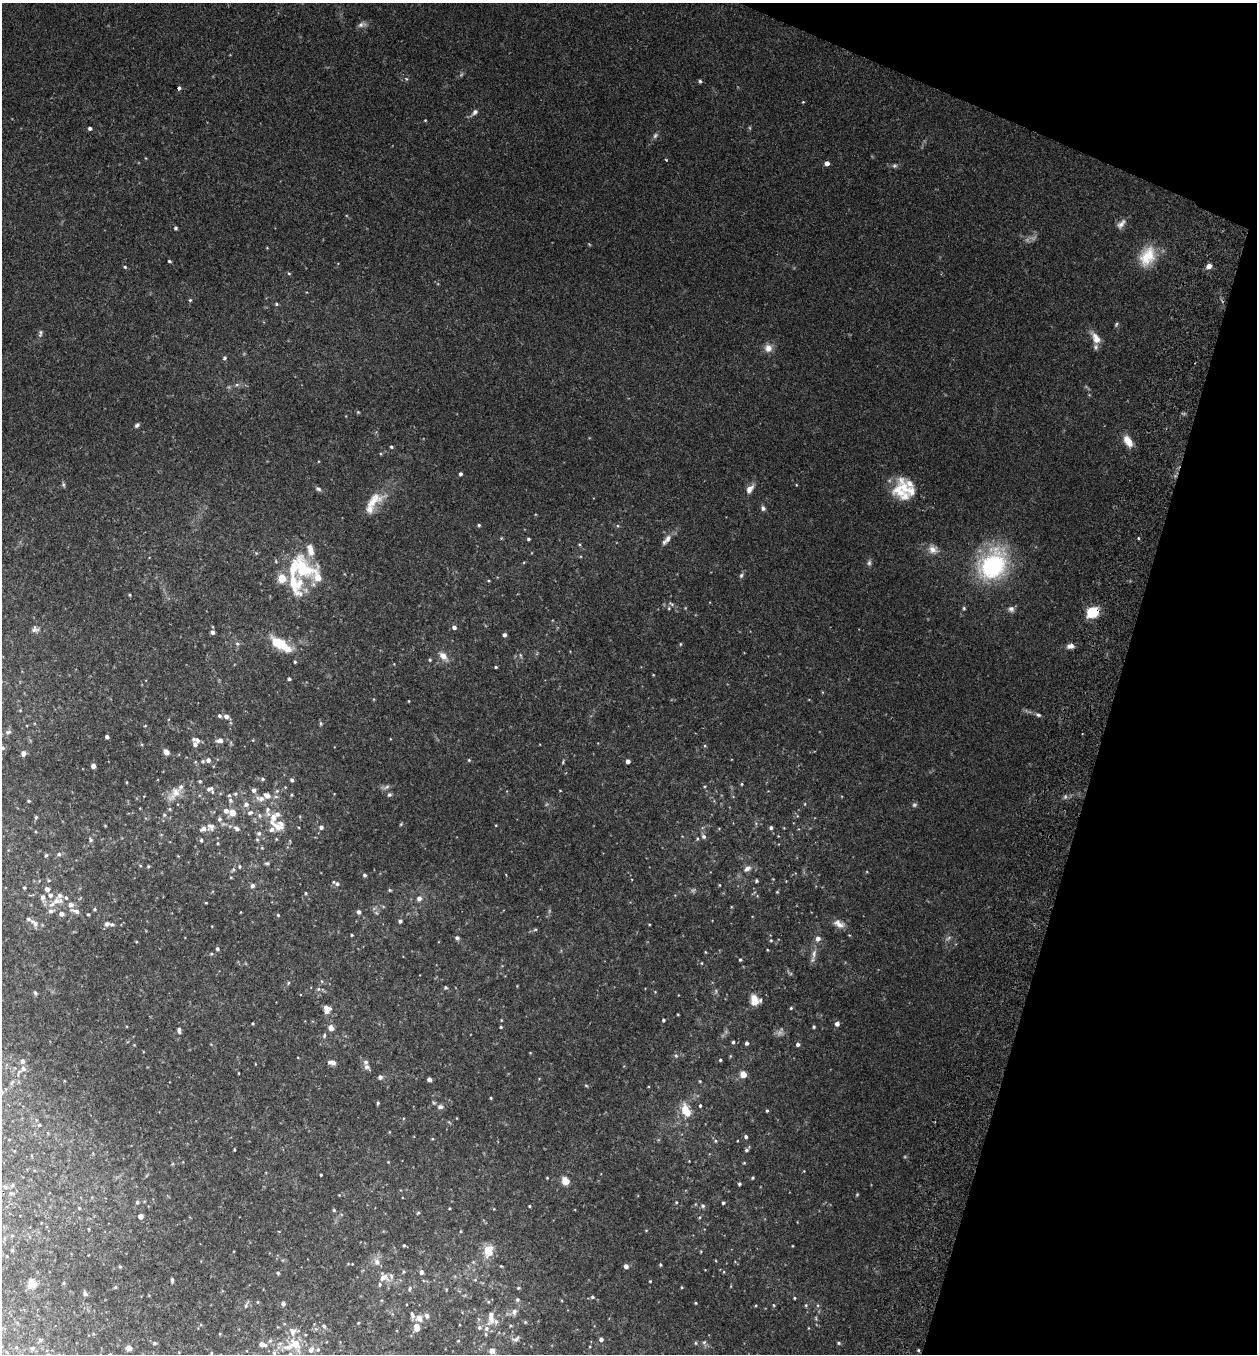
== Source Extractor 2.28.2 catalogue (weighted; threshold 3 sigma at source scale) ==
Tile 8 of 4 x 4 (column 4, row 2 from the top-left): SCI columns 3957-5211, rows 2725-4076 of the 5530 x 5451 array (HDU 1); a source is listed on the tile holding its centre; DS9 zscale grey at full resolution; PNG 1259 x 1356 px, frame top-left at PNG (2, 3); no overlay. Shown black and unused: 15% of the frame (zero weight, under 2 of 3 exposures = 3% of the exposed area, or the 3 px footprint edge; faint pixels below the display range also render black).
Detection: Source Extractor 2.28.2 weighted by HDU 2 'WHT'; one run over the whole footprint, this tile lists its part. Background 0.106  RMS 0.0064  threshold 0.0286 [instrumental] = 3 sigma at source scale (4.5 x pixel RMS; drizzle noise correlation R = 1.50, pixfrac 1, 0.05/0.05 arcsec/px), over >= 5 px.
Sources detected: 408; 21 too faint to see at this stretch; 1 cosmic-ray / hot-pixel residue — not listed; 44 inside a brighter listed object's ellipse — not listed separately; the other 342 listed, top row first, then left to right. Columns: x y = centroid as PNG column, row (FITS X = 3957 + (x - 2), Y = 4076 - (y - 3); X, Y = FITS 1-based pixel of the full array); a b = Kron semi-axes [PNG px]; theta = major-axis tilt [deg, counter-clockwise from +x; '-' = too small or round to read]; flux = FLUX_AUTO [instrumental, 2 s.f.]
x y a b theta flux
362 24 13 7 9 2.5
700 81 5 4 - 0.97
179 88 4 3 - 2.7
803 102 4 4 - 0.54
474 112 12 5 44 2.8
425 120 3 3 - 0.49
90 128 4 4 - 1.6
655 135 8 6 54 1.7
827 163 4 4 - 3.3
894 166 6 6 - 1.3
1121 224 15 8 45 3.5
267 248 4 3 - 0.51
1147 256 26 19 67 18
169 261 4 3 - 0.88
1209 266 6 5 - 3.7
125 267 5 4 - 0.83
289 273 5 4 - 0.71
190 300 4 4 - 0.76
276 304 5 4 - 0.9
1116 324 7 4 48 0.91
40 333 10 6 75 1.6
1096 338 18 9 -57 6.4
768 348 10 10 - 4.9
225 358 5 5 - 1.2
237 385 7 5 27 1.4
358 412 5 4 - 0.72
137 425 7 5 42 1.5
1128 441 15 8 -58 7.6
391 447 4 4 - 0.95
318 461 4 3 - 0.47
460 474 4 4 - 1.5
63 485 8 4 -81 1.1
796 485 4 4 - 0.49
318 489 9 6 -36 1.6
750 489 13 7 56 4.3
899 491 31 14 -43 15
373 501 35 15 34 14
763 508 6 5 - 1.7
479 525 4 3 - 0.9
618 526 5 5 - 0.85
501 538 5 4 - 0.64
1138 538 3 3 - 0.86
528 539 4 4 - 1
667 540 17 7 50 4.3
579 544 4 4 - 0.66
933 549 15 12 -39 5.5
256 553 5 4 - 0.79
869 562 9 6 81 1.7
993 565 34 26 55 81
303 568 37 24 -51 42
741 575 7 5 57 1.4
489 581 5 3 - 0.52
129 595 4 3 - 0.65
671 604 10 5 -32 1.5
669 608 5 5 - 0.85
964 608 4 4 - 0.9
1011 609 9 8 - 2.3
1092 612 10 8 17 23
454 627 5 5 - 2.7
35 629 12 8 5 2.7
212 632 4 4 - 2.2
505 635 4 4 - 1.7
237 644 7 5 -43 1.5
280 644 26 10 -33 21
680 644 5 3 - 0.61
1070 646 8 6 10 3.1
521 655 7 4 -80 0.94
443 656 14 7 -47 5.6
430 660 4 4 - 0.97
295 662 3 3 - 0.8
394 664 3 3 - 0.42
496 667 3 3 - 0.79
653 675 4 3 - 0.37
289 679 3 3 - 1.3
409 701 3 3 - 0.5
20 710 4 3 - 0.52
1038 715 8 5 -16 1.4
219 716 5 5 - 1.5
226 716 6 5 - 3.4
321 723 7 5 -89 0.97
145 726 4 3 - 0.48
8 732 9 6 26 1.9
107 737 4 4 - 1.6
220 740 8 6 6 3.8
142 744 4 4 - 0.64
195 744 8 5 -67 2.8
705 746 5 4 - 0.66
3 748 5 4 - 0.93
166 752 8 6 -56 2.7
23 753 6 5 - 2.4
208 760 5 5 - 2.6
469 760 4 4 - 0.77
203 761 6 5 - 0.92
628 761 4 4 - 3
195 762 5 4 - 0.67
563 762 6 4 66 0.76
93 766 4 4 - 2.3
263 779 5 5 - 1.2
292 780 4 4 - 1.5
200 781 5 4 - 0.87
127 782 4 2 - 0.43
742 784 4 3 - 0.72
705 786 4 3 - 0.53
285 787 4 3 - 0.49
386 787 13 5 14 1.9
210 789 10 6 15 2.7
560 790 3 2 - 0.44
277 791 6 6 - 1.5
175 793 27 13 46 9.8
235 794 6 5 - 1.4
292 795 4 4 - 0.67
389 795 6 5 - 1.2
261 798 18 9 -6 6.5
230 800 8 6 -59 1.8
29 801 4 3 - 0.57
246 804 7 7 - 2.7
805 804 5 3 - 0.52
140 808 3 2 - 0.38
226 811 6 5 - 3.4
268 811 18 8 -84 5.2
232 812 5 5 - 9
250 813 9 6 24 2.5
164 815 5 5 - 1.1
259 815 8 7 - 2.2
36 817 5 4 - 0.91
220 819 7 6 - 1.9
756 823 5 3 - 0.75
401 824 6 3 46 0.65
105 825 5 3 - 0.45
496 825 4 3 - 0.46
211 827 13 12 - 4.6
278 827 16 13 28 9.3
321 827 5 5 - 1.9
771 828 5 4 - 1.6
237 829 7 6 - 2.5
259 833 7 6 - 1.8
703 836 7 5 -61 1.8
257 839 6 5 - 0.85
697 839 5 4 - 0.74
90 840 6 5 - 1.3
201 840 6 4 -82 0.98
218 843 5 4 - 0.64
59 854 6 6 - 1.6
46 855 6 4 73 0.95
267 863 6 5 - 1
140 865 5 3 - 0.58
148 866 4 3 - 0.78
239 866 5 5 - 1.1
747 869 12 8 36 3.5
233 870 8 5 51 1.2
364 875 4 4 - 1.2
231 877 4 3 - 0.57
773 879 3 3 - 0.4
756 881 4 4 - 0.99
786 881 3 3 - 0.35
337 884 7 6 - 1.9
719 885 3 3 - 0.53
252 886 6 5 - 1.8
24 888 4 4 - 0.83
47 889 6 5 - 2.7
389 890 5 4 - 0.82
777 892 3 3 - 0.59
306 893 4 3 - 0.66
757 896 5 4 - 0.51
419 898 6 5 - 3
57 901 16 9 5 6.3
206 903 4 3 - 0.46
383 906 6 3 -20 0.67
731 907 4 3 - 0.46
95 909 4 4 - 0.93
51 911 10 7 11 2.3
76 911 14 6 -17 3.3
241 912 4 2 - 0.35
359 912 5 4 - 2.2
61 914 6 6 - 2.8
278 915 4 4 - 0.71
400 921 5 4 - 1.5
34 923 14 7 -41 3.3
107 924 7 6 - 1.8
649 924 4 2 - 0.47
839 924 16 9 -24 4.7
535 929 6 4 2 0.84
352 935 3 3 - 0.73
457 938 6 5 - 1.4
948 938 10 5 33 1.7
818 939 6 6 - 3
771 940 5 4 - 0.78
136 942 4 3 - 0.5
217 949 4 4 - 1.3
705 952 5 3 - 0.5
211 954 4 4 - 0.77
814 954 14 7 77 3.9
740 960 4 4 - 0.85
702 963 4 3 - 0.49
288 983 5 4 - 0.77
517 986 3 3 - 0.43
446 987 4 4 - 1
318 989 6 5 - 1.3
655 992 4 3 - 0.49
35 993 6 4 -62 1
755 1000 11 9 -53 9.2
326 1007 7 4 -14 3.5
791 1008 4 4 - 0.73
678 1014 3 2 - 0.49
501 1020 4 3 - 0.53
663 1020 4 3 - 1.1
253 1023 3 3 - 0.73
837 1024 5 4 - 2.6
501 1027 4 3 - 0.78
814 1027 4 3 - 0.9
331 1028 5 5 - 4.8
179 1030 9 6 -85 1.9
324 1036 9 4 77 1.3
733 1042 5 3 - 1
747 1043 4 4 - 1.6
798 1044 4 4 - 1.9
530 1053 5 3 - 0.44
676 1056 7 6 - 1.4
720 1060 3 3 - 0.91
22 1061 6 5 - 2.2
332 1062 9 5 -8 3.3
255 1064 4 2 - 0.37
367 1067 10 7 -50 2.6
23 1069 7 7 - 2.6
238 1073 3 2 - 0.43
743 1074 5 4 - 13
380 1077 6 6 - 1.7
429 1079 4 4 - 2.9
700 1081 5 4 - 0.61
12 1083 8 5 47 1.5
586 1085 5 3 - 0.66
491 1098 3 3 - 0.63
378 1103 4 3 - 0.87
700 1106 4 4 - 0.94
440 1107 9 6 7 2.3
685 1110 16 10 -68 13
767 1111 4 3 - 0.77
449 1122 6 4 -44 0.75
39 1125 5 4 - 0.76
389 1132 4 3 - 0.41
746 1137 5 4 - 1.4
432 1139 5 3 - 0.5
716 1141 5 5 - 0.98
234 1150 3 2 - 0.66
746 1150 5 4 - 1
689 1161 3 3 - 0.37
388 1162 4 3 - 0.48
744 1163 4 3 - 0.57
321 1175 3 2 - 0.64
547 1178 3 3 - 0.53
752 1178 4 3 - 0.88
566 1181 9 7 -52 6.5
739 1184 4 3 - 1
5 1187 6 4 -45 1
12 1193 6 4 -1 1
857 1194 5 4 - 0.65
339 1195 3 3 - 0.46
137 1202 6 5 - 1.4
676 1202 4 3 - 0.57
723 1203 4 4 - 0.95
695 1204 5 3 - 0.5
529 1206 4 3 - 0.68
703 1206 6 6 - 1.4
79 1208 5 3 - 0.62
449 1208 3 3 - 0.6
494 1209 4 3 - 0.47
334 1210 4 4 - 0.83
418 1213 5 4 - 0.64
140 1216 4 4 - 4.6
700 1217 4 3 - 0.6
89 1229 4 3 - 0.51
646 1230 4 4 - 0.53
461 1231 4 3 - 0.66
12 1235 5 3 - 0.62
404 1245 3 3 - 0.69
793 1246 3 2 - 0.43
12 1250 4 4 - 0.72
488 1250 10 8 85 15
701 1251 4 3 - 0.48
377 1262 10 8 -64 3.7
473 1262 6 5 - 1.1
735 1262 5 3 - 0.5
352 1264 3 2 - 0.36
660 1265 4 4 - 0.83
501 1266 4 3 - 0.6
626 1266 4 4 - 3.1
120 1267 4 4 - 0.69
421 1272 5 4 - 2
724 1272 5 3 - 0.49
278 1273 5 4 - 1
384 1277 13 11 -18 5.5
172 1280 5 3 - 1.2
475 1280 5 5 - 0.88
650 1281 3 3 - 0.55
32 1283 11 9 78 5.5
731 1286 5 3 - 0.47
115 1287 6 4 45 0.68
682 1287 4 3 - 0.59
518 1288 5 4 - 0.77
410 1289 8 4 73 1.1
446 1289 5 4 - 0.53
85 1294 5 4 - 1.9
592 1297 5 5 - 1
794 1298 4 3 - 0.63
517 1299 5 5 - 1.3
258 1302 4 4 - 0.64
695 1303 3 3 - 0.63
283 1304 5 4 - 2.2
246 1305 11 4 66 1.4
774 1305 4 4 - 0.62
806 1305 5 5 - 0.85
514 1312 10 7 68 3
419 1318 9 8 - 4.4
491 1318 23 11 87 8.1
525 1322 5 5 - 0.8
358 1323 5 4 - 0.7
511 1325 5 5 - 0.75
324 1326 7 5 -70 1.4
416 1327 9 6 -89 7.1
479 1327 6 6 - 1.6
316 1329 6 5 - 1.3
293 1331 15 12 16 6.4
93 1334 5 4 - 0.66
220 1334 4 3 - 0.5
516 1339 12 7 20 2.3
601 1339 4 4 - 2.3
40 1340 6 5 - 0.97
270 1341 7 5 72 1.4
458 1341 4 4 - 0.55
154 1343 6 4 -1 1
695 1343 6 3 -89 0.7
704 1343 10 5 -79 1.7
839 1343 5 4 - 0.95
262 1344 8 5 -14 3.8
296 1344 11 8 -57 14
16 1347 5 3 - 0.48
288 1347 17 10 11 9.4
32 1348 6 6 - 0.99
129 1348 6 6 - 4.1
311 1350 9 7 60 3.3
918 1350 4 3 - 0.67
492 1351 9 9 - 3.2
Overlapping masked pixels (flux is a lower limit): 1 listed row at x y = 1092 612
Isophote crosses this tile's border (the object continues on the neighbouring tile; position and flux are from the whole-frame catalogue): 2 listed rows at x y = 3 748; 492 1351